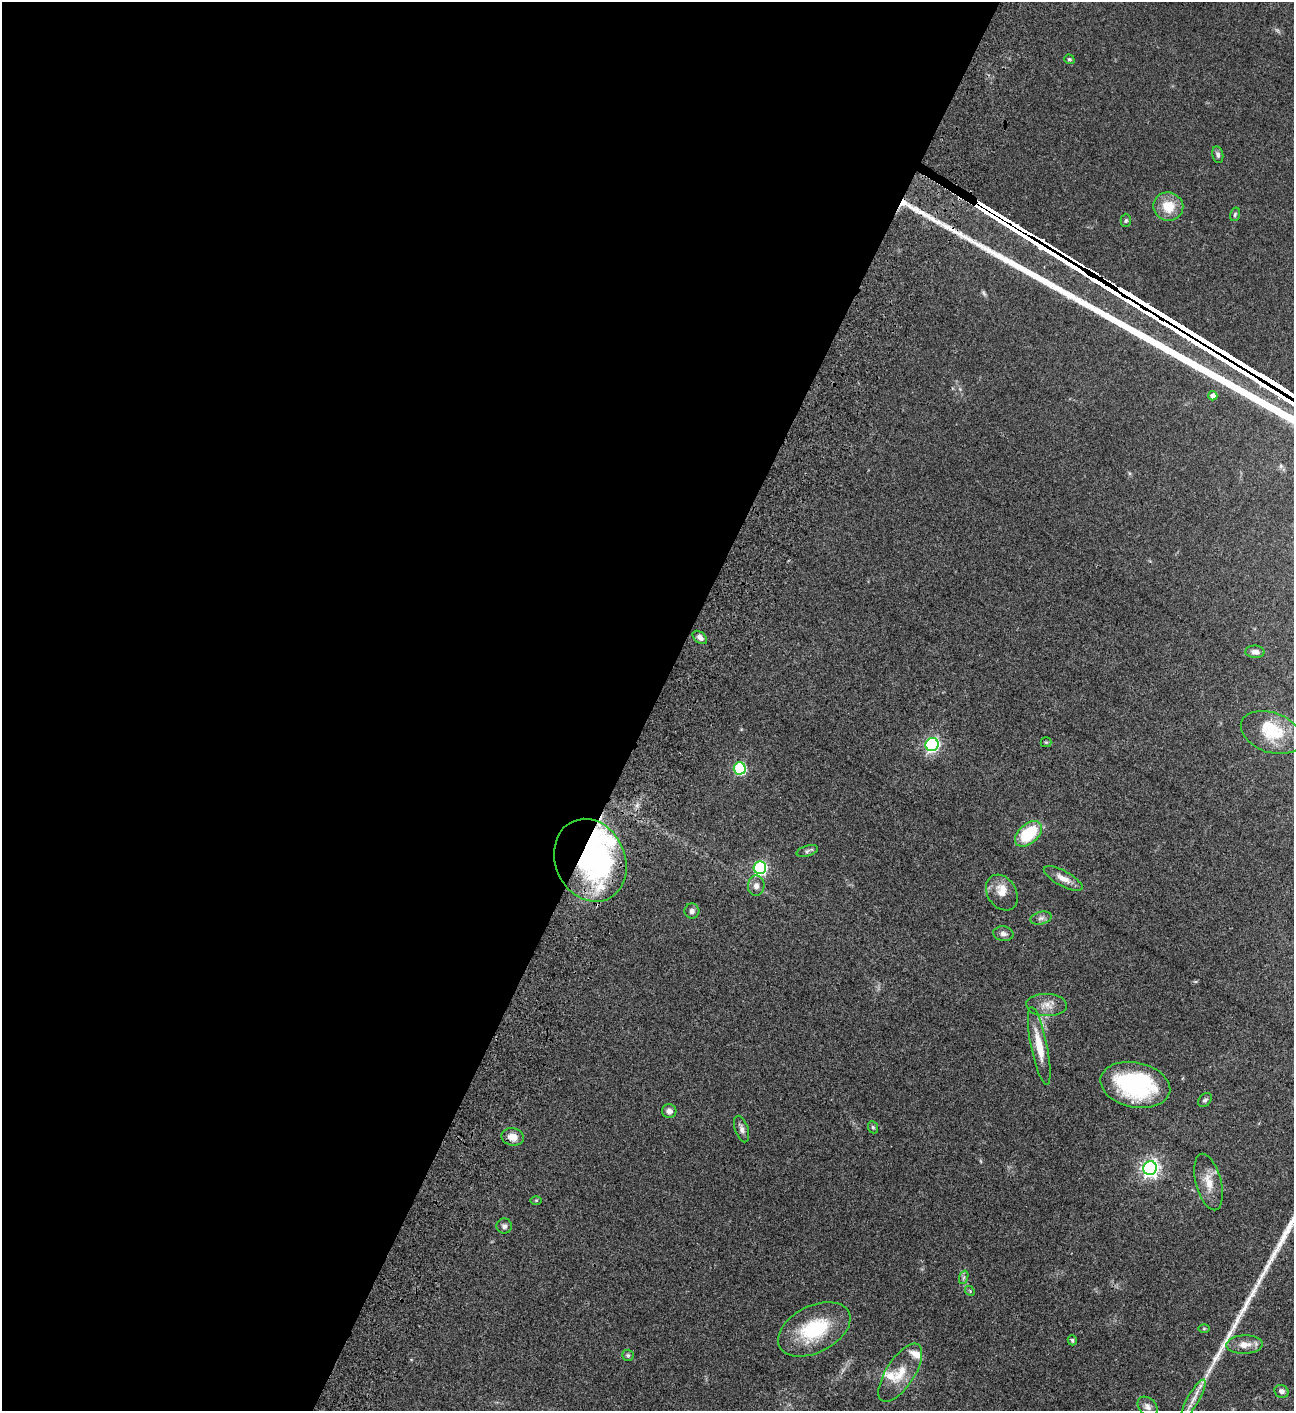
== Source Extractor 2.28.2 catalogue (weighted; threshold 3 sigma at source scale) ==
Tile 5 of 4 x 4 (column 1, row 2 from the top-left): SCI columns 505-1796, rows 3023-4431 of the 6049 x 6047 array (HDU 1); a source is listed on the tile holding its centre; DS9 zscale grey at full resolution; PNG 1296 x 1413 px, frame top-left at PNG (2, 2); each listed source drawn as its Kron ellipse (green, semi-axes under 4 px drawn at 4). Shown black and unused: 51% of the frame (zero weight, under 3 of 4 exposures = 13% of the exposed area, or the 3 px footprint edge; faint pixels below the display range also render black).
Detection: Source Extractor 2.28.2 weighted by HDU 2 'WHT'; one run over the whole footprint, this tile lists its part. Background 0.0655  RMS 0.0059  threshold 0.0266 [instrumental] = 3 sigma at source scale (4.5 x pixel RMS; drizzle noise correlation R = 1.50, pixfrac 1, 0.05/0.05 arcsec/px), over >= 5 px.
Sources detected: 54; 1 too faint to see at this stretch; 2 inside a brighter object's white glare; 2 long thin detections or spike segments (spike, bleed or trail) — neither listed nor drawn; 4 inside a brighter listed object's ellipse — not listed separately; the other 45 listed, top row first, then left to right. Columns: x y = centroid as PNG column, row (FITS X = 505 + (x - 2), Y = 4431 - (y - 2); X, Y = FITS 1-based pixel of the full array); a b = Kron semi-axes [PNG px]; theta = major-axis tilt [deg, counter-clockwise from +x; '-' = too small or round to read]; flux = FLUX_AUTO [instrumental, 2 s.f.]
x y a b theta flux
1069 59 5 4 - 0.9
1218 155 9 5 -77 1.5
1168 206 15 14 - 12
1235 214 7 5 74 1.1
1126 220 6 5 - 0.92
1213 396 5 4 - 3.1
700 637 8 5 -39 2.3
1255 652 9 6 -2 2.7
1271 733 32 20 -20 18
1046 742 5 5 - 0.69
932 744 7 6 - 110
740 768 6 6 - 53
1028 834 16 10 41 26
807 851 11 5 17 1.4
590 860 42 35 -66 120
760 868 6 6 - 87
1063 878 21 7 -28 5.4
756 886 10 8 89 3.2
1002 893 19 14 -57 7.1
692 911 7 7 - 1.9
1041 918 11 6 15 2
1003 934 10 7 -9 2.2
1047 1005 20 11 -2 5.6
1039 1046 40 8 -78 12
1135 1085 35 22 -12 60
1205 1100 8 5 49 1.3
669 1111 7 7 - 2.8
873 1127 6 5 - 0.82
742 1129 14 6 -72 2.4
513 1137 11 8 -11 5.8
1150 1168 7 6 - 220
1208 1182 29 12 -75 9.1
536 1200 6 4 1 0.61
504 1226 7 7 - 1.7
964 1277 7 4 71 1.1
970 1291 5 4 - 0.64
814 1329 39 23 27 36
1204 1329 6 4 1 0.61
1072 1340 5 4 - 0.95
1245 1345 18 9 2 6.1
628 1355 6 5 - 1
900 1373 34 14 57 13
1282 1391 7 6 - 2.2
1193 1399 22 6 60 4.9
1147 1407 11 8 -45 2.6
Overlapping masked pixels (flux is a lower limit): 2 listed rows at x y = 590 860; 513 1137